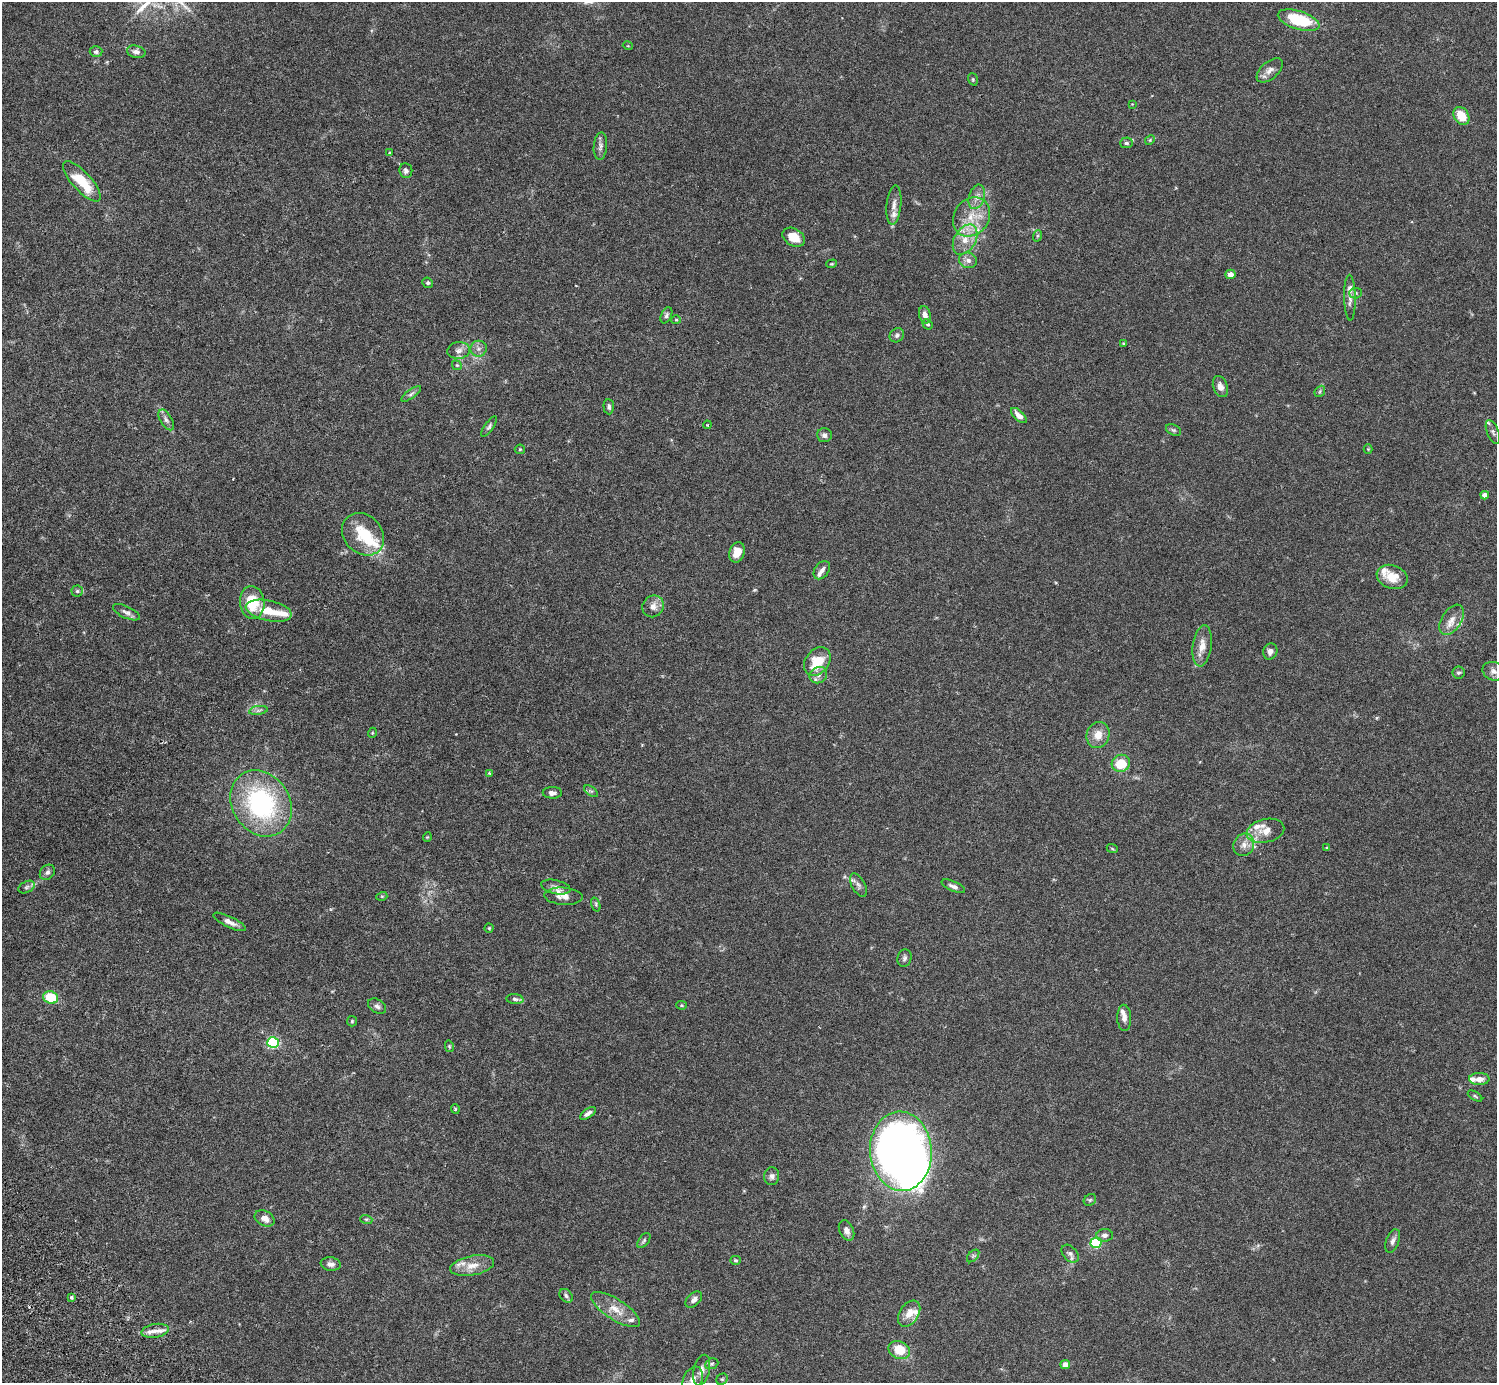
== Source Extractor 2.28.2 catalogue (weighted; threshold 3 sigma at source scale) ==
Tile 7 of 4 x 4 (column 3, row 2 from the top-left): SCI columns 3036-4530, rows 2968-4348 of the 6074 x 6074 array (HDU 1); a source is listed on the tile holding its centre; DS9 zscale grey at full resolution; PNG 1499 x 1385 px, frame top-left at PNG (2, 2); each listed source drawn as its Kron ellipse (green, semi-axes under 4 px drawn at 4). Shown black and unused: <1% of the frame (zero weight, under 3 of 6 exposures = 3% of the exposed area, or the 3 px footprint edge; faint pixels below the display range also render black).
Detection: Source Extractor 2.28.2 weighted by HDU 2 'WHT'; one run over the whole footprint, this tile lists its part. Background 0.0198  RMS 0.002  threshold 0.00834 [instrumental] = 3 sigma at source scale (4.09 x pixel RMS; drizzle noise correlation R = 1.36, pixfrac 0.8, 0.05/0.05 arcsec/px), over >= 5 px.
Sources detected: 144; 3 inside a brighter object's white glare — neither listed nor drawn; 13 inside a brighter listed object's ellipse — not listed separately; the other 128 listed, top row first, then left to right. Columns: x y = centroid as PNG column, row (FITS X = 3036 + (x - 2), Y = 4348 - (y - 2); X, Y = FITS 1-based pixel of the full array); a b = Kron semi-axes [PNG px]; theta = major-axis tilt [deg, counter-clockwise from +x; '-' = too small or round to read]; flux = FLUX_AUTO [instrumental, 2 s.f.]
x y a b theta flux
1299 20 21 9 -17 9.2
628 46 5 3 - 0.15
96 52 6 5 - 0.39
136 52 9 6 -13 0.79
1270 70 15 8 40 1.2
973 79 6 4 -70 0.23
1132 104 4 4 - 0.13
1461 116 9 7 -57 3.8
1150 140 5 4 - 0.22
1126 143 6 5 - 0.46
600 146 14 6 85 0.74
389 153 4 2 - 0.16
406 171 7 6 - 0.57
82 181 26 9 -47 6
977 197 12 7 73 1.2
894 205 20 7 84 1.3
972 217 21 17 53 4.8
1037 236 6 4 71 0.23
794 237 12 8 -31 2.9
965 240 16 10 60 2.7
968 260 9 7 -15 0.88
832 264 5 4 - 0.2
1230 274 5 5 - 1.1
428 283 5 5 - 0.3
1355 293 6 5 - 0.33
1350 298 23 6 -89 1.1
666 315 8 5 65 0.43
925 315 9 6 -76 0.95
676 320 5 4 - 0.18
928 324 5 4 - 0.27
897 335 7 6 - 0.48
1124 343 4 3 - 0.23
479 349 8 8 - 0.75
459 350 11 8 8 1.1
457 365 5 4 - 0.22
1220 387 11 7 -70 0.98
1320 391 6 4 49 0.29
411 394 12 4 37 0.51
609 407 8 5 -87 0.42
1019 415 10 5 -44 1.3
166 420 11 6 -60 0.68
707 425 4 3 - 0.15
489 426 12 4 55 0.43
1173 430 8 5 -26 0.34
1493 432 13 5 -68 0.56
824 435 7 7 - 0.65
520 449 5 5 - 0.2
1368 449 4 4 - 0.18
1485 495 4 4 - 1.3
363 534 23 19 -46 6.4
737 552 10 7 70 2
822 570 10 7 53 0.78
1392 577 16 11 -20 3.1
77 591 5 5 - 0.31
252 602 16 12 -83 5.9
653 606 11 10 - 1.3
269 611 23 10 -12 3.5
126 612 14 6 -25 0.74
1452 620 17 10 57 1.7
1202 646 21 9 82 2.1
1270 651 8 7 - 0.82
817 661 16 11 52 4.6
1493 671 11 9 -21 1.1
1458 673 6 6 - 0.36
818 675 9 8 - 0.89
258 710 9 4 9 0.49
372 733 5 3 - 0.16
1098 735 13 11 69 2.1
1121 763 9 8 - 4.9
489 773 3 2 - 0.15
591 791 8 4 -36 0.31
552 793 9 5 -1 0.73
261 803 35 28 -56 26
1265 831 19 11 13 2.4
427 837 4 4 - 0.19
1244 845 11 10 - 1.4
1112 848 6 3 -21 0.2
1327 848 4 3 - 0.17
47 872 8 6 45 0.56
858 885 12 6 -62 0.75
953 886 12 5 -24 0.72
26 887 9 5 27 0.45
556 887 15 7 -13 0.89
382 896 5 3 - 0.19
563 896 19 8 -4 1.5
596 904 7 4 -72 0.29
229 922 18 5 -26 1.1
489 928 4 4 - 0.2
904 958 9 7 74 0.53
51 997 7 6 - 6.1
515 999 8 5 -6 0.48
681 1005 5 4 - 0.22
377 1006 10 6 -33 0.66
1124 1018 13 7 -88 0.92
352 1021 5 5 - 0.22
273 1042 6 5 - 24
449 1046 6 4 -78 0.23
1479 1079 10 6 -1 1.2
1475 1096 8 3 -32 0.25
455 1109 5 4 - 0.23
588 1113 9 4 34 0.68
901 1151 40 31 -86 180
772 1176 9 7 83 0.72
1090 1200 7 5 43 0.33
265 1218 10 7 -27 1.4
366 1219 6 4 -17 0.24
847 1230 11 7 -66 0.96
1105 1235 8 6 4 0.69
644 1241 9 5 53 0.38
1393 1241 12 6 69 0.71
1096 1243 5 5 - 16
1070 1254 10 7 -49 0.63
973 1256 7 4 45 0.31
736 1260 5 4 - 0.25
331 1264 10 6 -7 0.93
472 1266 22 9 11 2.5
566 1296 8 5 -48 0.44
71 1297 3 3 - 0.42
694 1300 9 6 44 0.81
615 1310 28 10 -33 2.9
909 1314 14 9 57 2
155 1331 14 6 10 1.4
899 1350 11 8 -24 3.9
712 1364 7 5 21 0.35
1065 1365 5 4 - 1.1
702 1370 15 8 76 1.2
693 1379 13 9 65 1.5
722 1379 6 5 - 0.3
Isophote crosses this tile's border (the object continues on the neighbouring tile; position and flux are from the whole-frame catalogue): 1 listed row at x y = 693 1379